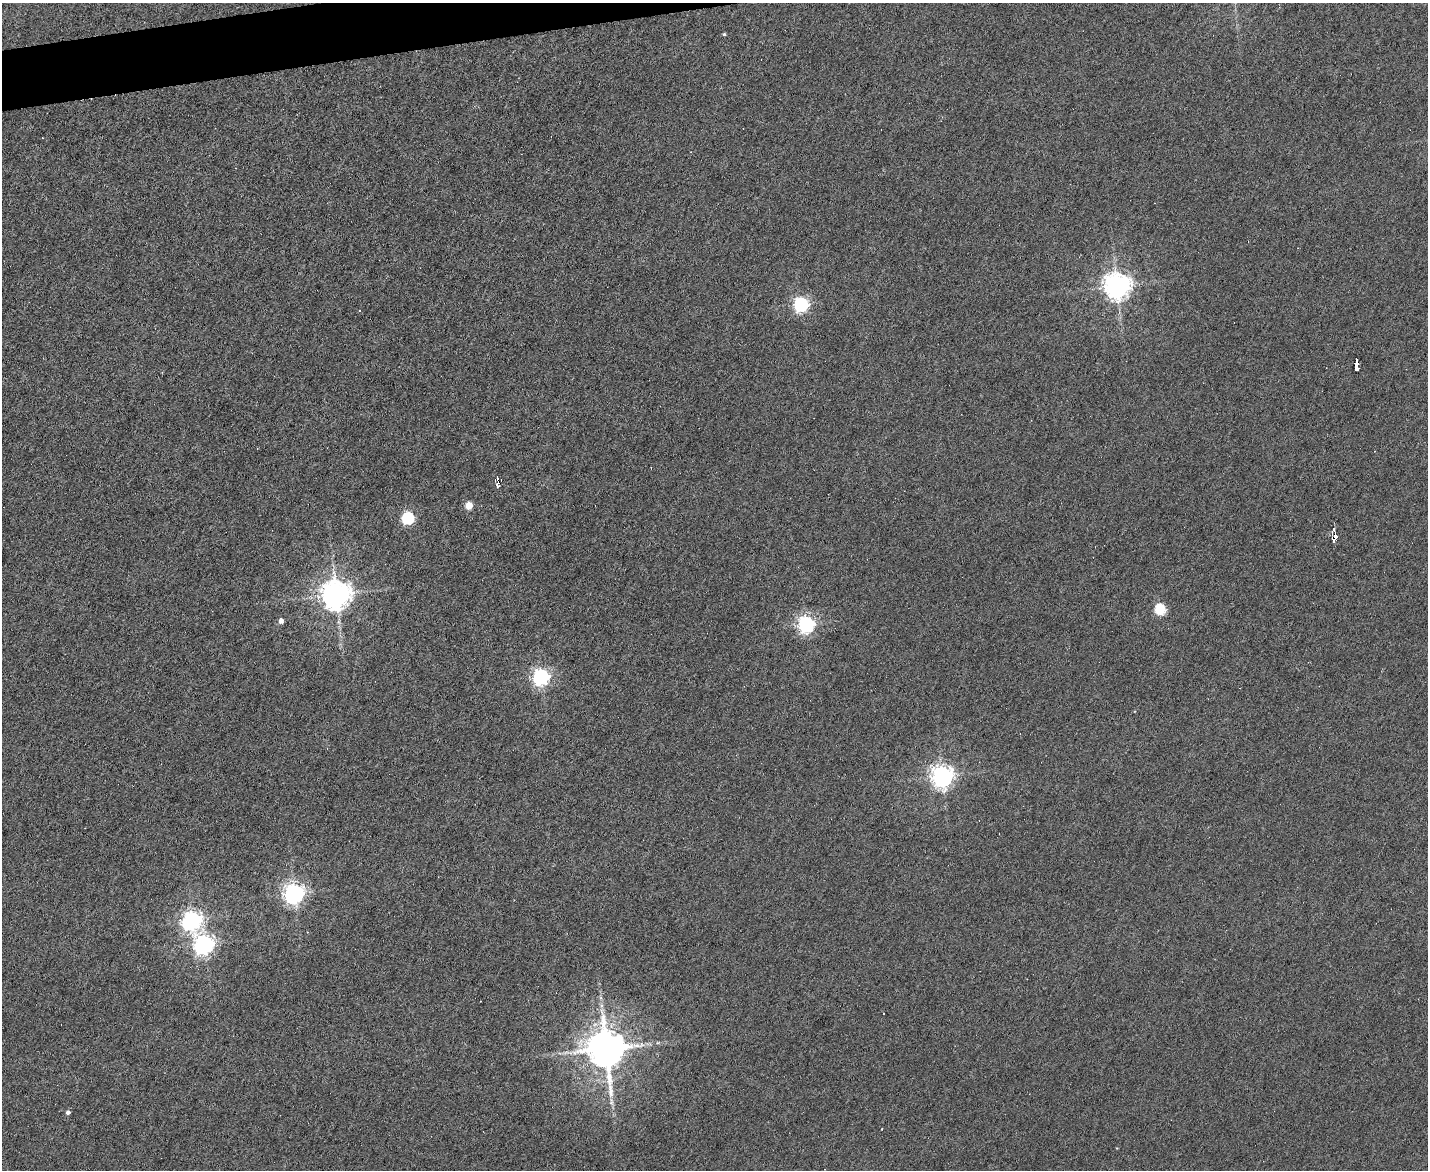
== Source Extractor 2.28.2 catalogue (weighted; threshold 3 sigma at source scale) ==
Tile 8 of 3 x 4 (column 2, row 3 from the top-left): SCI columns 1666-3091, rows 1169-2336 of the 4649 x 4671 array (HDU 1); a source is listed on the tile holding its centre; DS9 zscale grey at full resolution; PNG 1430 x 1172 px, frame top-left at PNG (2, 3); no overlay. Shown black and unused: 2% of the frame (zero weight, under 4 of 8 exposures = <1% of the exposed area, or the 3 px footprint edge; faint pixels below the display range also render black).
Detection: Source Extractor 2.28.2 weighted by HDU 2 'WHT'; one run over the whole footprint, this tile lists its part. Background 0.00302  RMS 0.004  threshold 0.0164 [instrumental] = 3 sigma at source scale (4.09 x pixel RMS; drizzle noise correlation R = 1.36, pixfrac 0.8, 0.05/0.05 arcsec/px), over >= 5 px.
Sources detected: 23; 2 cosmic-ray / hot-pixel residue — not listed; the other 21 listed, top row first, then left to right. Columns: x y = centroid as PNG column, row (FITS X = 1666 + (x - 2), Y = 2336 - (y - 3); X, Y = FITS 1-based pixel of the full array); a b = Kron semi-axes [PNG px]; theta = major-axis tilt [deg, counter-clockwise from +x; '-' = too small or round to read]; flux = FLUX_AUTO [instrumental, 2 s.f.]
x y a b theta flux
724 34 4 4 - 0.48
1117 286 8 8 - 420
801 305 6 6 - 87
1357 366 10 4 -86 25
498 482 6 3 69 49
469 506 5 5 - 8
408 518 6 6 - 42
1335 536 9 3 79 140
336 595 9 9 - 560
1160 609 6 5 - 26
281 621 5 4 - 2
806 624 7 6 - 120
541 677 7 6 - 120
942 776 8 7 - 260
294 893 7 7 - 210
192 920 8 7 - 170
204 944 8 7 - 200
883 1013 2 2 - 0.25
606 1049 12 10 -81 1200
611 1101 12 4 -82 1.3
68 1112 5 4 - 1.1
Overlapping masked pixels (flux is a lower limit): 3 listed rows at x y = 1357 366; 498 482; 1335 536